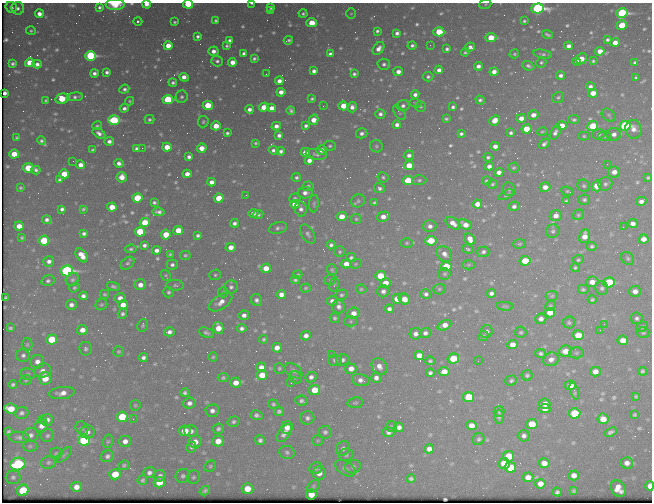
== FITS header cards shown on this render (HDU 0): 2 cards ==
NAXIS1  =                  650 / Width of table row in bytes
NAXIS2  =                  500 / Number of rows in table

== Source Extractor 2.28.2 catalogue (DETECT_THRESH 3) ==
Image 650 x 500 px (HDU 0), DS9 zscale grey, 1 PNG px = 1 image px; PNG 654 x 504 px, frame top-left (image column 1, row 500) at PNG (2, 3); each listed source drawn as its Kron ellipse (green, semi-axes under 4 px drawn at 4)
Background 427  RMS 2.1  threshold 6.28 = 3 sigma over >= 5 px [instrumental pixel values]
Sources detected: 687; of the 687, the 500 brightest by FLUX_AUTO listed and drawn (187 fainter detections omitted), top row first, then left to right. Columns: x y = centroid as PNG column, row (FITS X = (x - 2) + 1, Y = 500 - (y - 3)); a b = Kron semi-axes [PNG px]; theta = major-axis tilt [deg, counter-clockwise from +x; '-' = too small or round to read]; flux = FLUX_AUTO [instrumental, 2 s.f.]
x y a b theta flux
252 3 3 2 - 230
115 4 9 5 -1 3200
146 4 4 3 - 870
188 4 5 4 - 6800
485 4 6 5 - 250
11 7 6 5 - 450
99 7 3 3 - 310
18 8 6 6 - 520
271 8 4 4 - 300
538 8 6 5 - 41000
270 11 4 3 - 300
622 13 6 4 14 27000
39 14 4 4 - 990
303 14 4 4 - 260
351 14 5 5 - 230
216 20 3 3 - 230
138 21 4 3 - 470
524 21 3 3 - 240
175 22 3 3 - 200
312 23 5 4 - 3500
622 25 5 4 - 3900
31 31 5 4 - 220
377 31 4 4 - 330
439 32 5 4 - 5100
397 33 4 4 - 500
547 35 6 3 -22 290
198 36 3 3 - 340
491 38 5 4 - 4200
230 40 4 3 - 430
288 40 5 3 - 300
608 40 4 3 - 300
615 42 5 4 - 1500
412 45 4 4 - 340
430 45 2 2 - 310
168 46 4 4 - 2600
227 46 4 4 - 260
569 46 4 4 - 730
470 47 5 4 - 640
378 49 7 5 54 940
447 49 4 3 - 330
213 51 5 4 - 840
600 51 5 4 - 1800
465 52 4 4 - 250
244 54 4 4 - 640
330 54 4 4 - 500
514 54 5 4 - 220
543 54 9 4 -9 330
91 56 5 5 - 20000
254 59 4 3 - 280
581 59 6 5 - 2200
217 61 6 5 - 350
577 61 4 3 - 330
593 61 3 3 - 210
232 62 4 4 - 1400
541 62 5 5 - 260
30 63 5 4 - 4200
635 63 4 3 - 300
13 64 4 3 - 310
37 64 4 4 - 640
384 64 6 5 - 420
478 66 4 4 - 670
528 66 6 4 -23 370
439 70 4 4 - 740
314 71 4 4 - 600
107 72 4 4 - 400
398 72 5 4 - 890
494 72 4 4 - 870
94 73 4 4 - 530
266 74 2 2 - 320
354 74 4 3 - 320
561 75 4 4 - 520
184 77 5 4 - 1200
428 77 5 4 - 340
636 78 4 3 - 240
279 81 4 4 - 880
173 83 4 4 - 330
590 86 4 4 - 490
124 89 5 4 - 360
281 92 4 4 - 1100
5 93 4 3 - 340
593 93 5 4 - 1800
415 95 4 4 - 600
75 97 8 4 5 390
182 97 6 6 - 390
558 97 6 5 - 270
62 99 7 5 14 5100
312 99 4 3 - 240
46 100 3 3 - 200
168 100 5 4 - 14000
480 100 5 3 - 340
130 101 4 3 - 200
415 103 6 4 -10 220
208 105 5 4 - 4900
323 106 3 2 - 250
343 106 5 4 - 3300
403 106 6 5 - 480
264 107 5 4 - 2000
352 107 5 4 - 660
421 107 5 5 - 230
453 107 4 3 - 340
124 108 4 4 - 480
271 108 4 4 - 1100
249 109 4 4 - 600
291 110 4 3 - 270
399 113 9 4 -53 220
380 114 5 4 - 470
533 115 5 4 - 1000
609 115 8 5 -35 290
521 118 4 4 - 1200
149 119 5 4 - 310
446 119 4 3 - 250
574 119 6 4 -10 300
114 120 5 4 - 15000
314 120 5 4 - 2100
495 120 5 4 - 1900
203 122 6 5 - 270
397 125 4 4 - 640
97 126 5 4 - 240
216 126 5 4 - 2500
276 126 5 4 - 750
306 126 4 3 - 380
562 126 5 4 - 2100
593 126 5 5 - 6200
625 126 5 5 - 25000
526 129 5 4 - 3900
633 129 9 8 - 1100
542 132 5 4 - 200
99 133 7 4 -32 620
227 133 4 3 - 310
362 133 6 5 - 490
511 133 4 3 - 330
555 133 7 5 58 580
461 134 4 3 - 340
599 134 6 5 - 400
614 134 7 6 - 810
279 135 4 4 - 500
584 136 5 4 - 220
605 136 6 5 - 250
17 137 4 3 - 220
41 141 4 4 - 310
109 141 4 4 - 570
255 143 4 3 - 210
544 144 6 4 43 460
330 146 6 5 - 260
376 146 6 6 - 300
495 146 4 4 - 890
167 147 5 4 - 2300
136 148 4 3 - 390
142 148 2 2 - 960
202 148 5 4 - 1700
93 150 3 3 - 250
274 150 5 4 - 450
321 150 5 4 - 940
281 151 4 4 - 390
305 152 5 4 - 1800
14 154 5 4 - 2500
316 154 10 5 -6 410
409 155 5 5 - 530
189 157 4 4 - 470
488 157 4 4 - 270
309 160 4 4 - 840
73 161 2 2 - 210
119 163 5 4 - 620
607 164 2 2 - 400
80 165 4 4 - 1100
409 165 5 4 - 2800
489 166 4 4 - 670
28 168 5 4 - 5300
514 168 5 5 - 230
36 170 4 4 - 350
499 172 4 4 - 830
614 172 6 5 - 1200
64 174 5 4 - 3600
187 174 4 4 - 1300
122 177 5 5 - 1500
296 177 5 4 - 320
383 177 5 5 - 260
648 178 4 3 - 220
60 180 4 3 - 330
419 180 7 5 2 320
408 181 5 4 - 6400
486 181 4 4 - 260
212 182 4 4 - 1000
492 184 5 4 - 270
605 184 7 6 - 420
308 186 5 5 - 400
584 186 6 5 - 290
597 186 5 5 - 2800
545 187 5 5 - 1100
20 188 3 3 - 200
379 188 6 4 -29 400
509 189 7 6 - 300
568 191 7 4 -16 200
305 193 7 5 3 710
246 195 2 2 - 210
506 195 8 4 28 260
137 198 5 4 - 5800
219 198 5 4 - 3900
295 198 5 5 - 270
584 200 6 5 - 300
358 201 7 6 - 330
566 201 4 3 - 220
641 201 5 4 - 640
154 202 4 3 - 280
375 203 4 3 - 270
295 204 5 4 - 1400
314 204 9 4 85 290
477 204 5 4 - 1500
514 206 5 4 - 490
112 207 5 4 - 2600
62 209 4 4 - 400
83 209 4 3 - 240
301 209 7 6 - 630
158 212 6 4 -9 470
253 213 5 4 - 670
258 215 5 4 - 340
578 215 6 5 - 230
556 216 6 5 - 1100
342 217 5 4 - 2300
383 217 6 5 - 1000
356 219 5 5 - 200
47 220 5 4 - 470
145 223 5 4 - 4300
234 223 4 4 - 450
453 223 8 5 -36 1100
633 224 5 4 - 730
465 225 7 4 -23 1500
19 226 5 4 - 1600
430 226 6 6 - 670
623 227 2 2 - 440
278 228 9 5 13 450
178 230 5 4 - 3000
553 231 7 6 - 340
140 232 5 5 - 6700
84 233 4 4 - 390
308 234 10 6 -59 480
166 235 5 5 - 3600
198 235 4 3 - 330
585 236 7 5 77 1400
22 238 3 3 - 200
470 239 6 4 -59 1300
644 239 5 4 - 1400
44 241 5 5 - 6600
431 241 5 5 - 4300
407 243 6 4 1 220
519 244 6 4 2 210
144 245 4 4 - 400
331 245 4 4 - 370
592 246 5 4 - 310
231 247 5 4 - 1300
131 249 6 4 7 300
468 249 6 4 -19 260
157 250 4 4 - 720
340 252 5 5 - 250
483 252 6 5 - 390
170 254 4 3 - 230
444 254 8 7 - 860
82 255 8 5 -52 1500
185 255 5 4 - 270
351 258 5 4 - 300
628 258 7 5 -46 290
578 260 5 4 - 240
49 261 5 5 - 570
525 261 5 4 - 6600
127 263 8 5 40 360
346 264 5 4 - 1500
356 264 6 4 21 200
172 265 6 5 - 420
468 265 6 4 2 210
446 266 5 5 - 4400
266 268 5 4 - 2100
575 268 4 4 - 240
332 270 6 5 - 240
67 271 6 5 - 35000
445 274 6 6 - 280
215 275 6 5 - 250
298 275 5 4 - 210
166 276 6 4 -57 200
380 276 5 4 - 4500
72 279 7 6 - 370
295 280 4 3 - 280
330 280 6 5 - 210
48 281 6 5 - 380
592 282 6 5 - 1600
609 282 5 5 - 11000
386 283 5 4 - 1700
334 284 7 5 78 210
140 285 6 5 - 1000
175 285 8 5 -3 330
113 286 7 4 -18 310
231 287 7 6 - 470
74 288 5 4 - 210
306 288 5 4 - 200
602 288 7 6 - 360
361 289 5 4 - 210
439 289 6 5 - 270
583 289 6 5 - 310
383 291 6 6 - 560
635 291 6 5 - 990
169 292 5 5 - 310
223 292 5 5 - 220
491 293 5 4 - 520
105 294 4 4 - 210
281 294 5 4 - 1000
426 294 5 4 - 470
342 295 6 5 - 270
83 296 4 4 - 510
552 296 6 5 - 230
6 298 3 3 - 200
120 298 5 4 - 960
397 299 5 4 - 2200
404 299 6 5 - 1900
257 300 6 5 - 500
592 300 4 4 - 250
332 301 5 5 - 770
221 302 13 7 33 1200
71 305 5 5 - 640
101 305 6 5 - 240
123 305 5 4 - 1600
505 306 8 4 -5 240
550 306 5 5 - 200
339 307 7 6 - 620
389 309 4 4 - 510
354 313 6 5 - 1100
550 313 5 4 - 2200
122 314 5 4 - 340
244 315 5 4 - 630
335 318 5 5 - 280
637 318 6 5 - 390
541 319 5 5 - 700
351 321 6 5 - 250
569 322 6 6 - 280
604 324 2 2 - 490
143 325 6 5 - 250
444 325 7 4 26 1300
642 327 6 5 - 230
10 328 4 4 - 280
218 328 6 5 - 2300
242 328 5 4 - 450
82 330 5 5 - 1300
600 330 2 2 - 250
169 332 5 4 - 570
487 332 6 6 - 550
521 332 6 5 - 260
206 333 8 5 -21 390
425 333 5 5 - 470
643 333 6 5 - 270
416 334 6 5 - 760
578 335 5 5 - 4200
306 336 5 4 - 770
483 336 5 4 - 220
52 339 5 5 - 5400
264 339 4 4 - 250
623 340 5 5 - 1600
27 345 7 5 89 280
513 345 5 4 - 1300
277 348 5 4 - 1200
86 349 7 6 - 360
119 351 5 5 - 220
565 351 6 5 - 1500
541 353 5 4 - 320
576 353 7 5 2 280
331 354 2 2 - 410
23 355 7 6 - 490
419 355 5 4 - 1400
213 357 4 4 - 200
143 358 4 4 - 450
453 359 5 5 - 6100
551 359 8 6 22 790
335 360 6 6 - 400
343 360 6 5 - 420
430 361 5 4 - 230
478 361 2 2 - 380
37 362 7 6 - 880
379 366 9 7 -57 930
261 367 5 4 - 960
279 368 5 5 - 230
351 369 6 5 - 1200
43 371 8 7 - 740
293 371 10 6 -34 500
444 371 5 4 - 1600
643 371 4 4 - 270
595 372 5 5 - 1100
430 373 4 4 - 350
28 374 7 5 -13 310
262 375 5 5 - 3200
527 375 5 5 - 300
295 377 6 6 - 270
311 377 6 5 - 560
45 378 6 5 - 3000
223 378 5 4 - 270
376 378 5 5 - 640
26 380 6 5 - 240
361 380 9 6 -13 750
511 380 6 5 - 310
236 383 5 5 - 1500
291 383 2 2 - 210
13 385 4 3 - 290
570 385 5 5 - 1300
315 390 5 5 - 3300
574 391 8 4 -72 360
62 393 12 6 7 1000
185 393 4 4 - 340
636 396 4 3 - 200
468 397 5 5 - 5500
301 401 6 5 - 370
189 403 6 5 - 650
355 403 8 5 7 270
273 404 5 4 - 250
545 404 5 5 - 1400
135 405 5 5 - 210
11 409 6 5 - 3100
545 409 5 4 - 940
212 411 7 6 - 680
279 411 5 4 - 300
499 412 5 5 - 230
22 413 7 5 18 420
575 413 6 5 - 8100
256 415 6 5 - 410
635 415 3 3 - 220
122 417 5 5 - 7400
499 417 7 4 88 330
307 418 7 6 - 490
42 419 3 2 - 330
133 419 2 2 - 280
603 419 5 5 - 1800
47 420 6 6 - 1100
233 422 6 5 - 320
532 424 5 5 - 3400
471 425 5 4 - 1300
41 426 6 6 - 970
287 427 6 5 - 1400
392 427 5 5 - 220
399 427 5 4 - 700
82 428 7 6 - 290
218 429 6 5 - 360
185 431 6 5 - 2800
191 431 7 6 - 610
9 432 4 3 - 270
87 432 7 6 - 630
325 432 6 6 - 410
388 432 6 5 - 440
611 432 6 4 23 380
284 433 10 5 55 800
31 435 7 7 - 570
47 436 6 6 - 330
524 436 6 5 - 500
19 437 10 5 -6 480
479 439 6 6 - 320
84 440 6 5 - 16000
260 440 5 5 - 410
108 441 7 5 74 250
125 441 6 5 - 870
218 441 6 5 - 2000
318 441 5 5 - 200
195 442 6 6 - 1300
30 446 7 5 0 280
191 447 5 5 - 370
343 448 8 6 54 570
429 449 5 4 - 850
287 452 8 6 -19 380
56 454 6 6 - 250
64 455 11 4 43 340
346 455 7 6 - 360
107 456 6 5 - 440
509 456 5 5 - 4200
48 462 8 6 20 360
504 463 6 5 - 5200
544 463 5 5 - 1400
627 463 6 5 - 860
18 464 8 6 18 19000
124 465 5 4 - 220
210 466 6 5 - 250
353 467 8 6 14 450
510 467 6 5 - 4200
316 468 7 5 32 260
345 468 11 7 -32 510
149 473 6 5 - 480
319 473 6 6 - 970
115 474 6 5 - 3500
574 475 5 5 - 1000
160 476 6 5 - 480
183 476 7 6 - 420
13 477 7 6 - 410
193 477 7 6 - 300
528 477 5 5 - 1300
411 479 4 4 - 310
142 480 5 4 - 270
159 482 5 5 - 2600
540 484 5 5 - 1200
313 486 7 5 42 260
650 486 5 4 - 1600
76 487 5 5 - 1100
247 489 6 5 - 2500
618 489 9 7 -56 1500
23 490 6 5 - 5200
205 491 5 4 - 350
574 491 4 3 - 220
557 492 4 4 - 290
311 494 5 5 - 2000
At the frame edge (FLAGS 8, measured only in part): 7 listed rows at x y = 252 3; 115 4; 146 4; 188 4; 485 4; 538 8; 650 486
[187 fainter detections neither listed nor drawn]